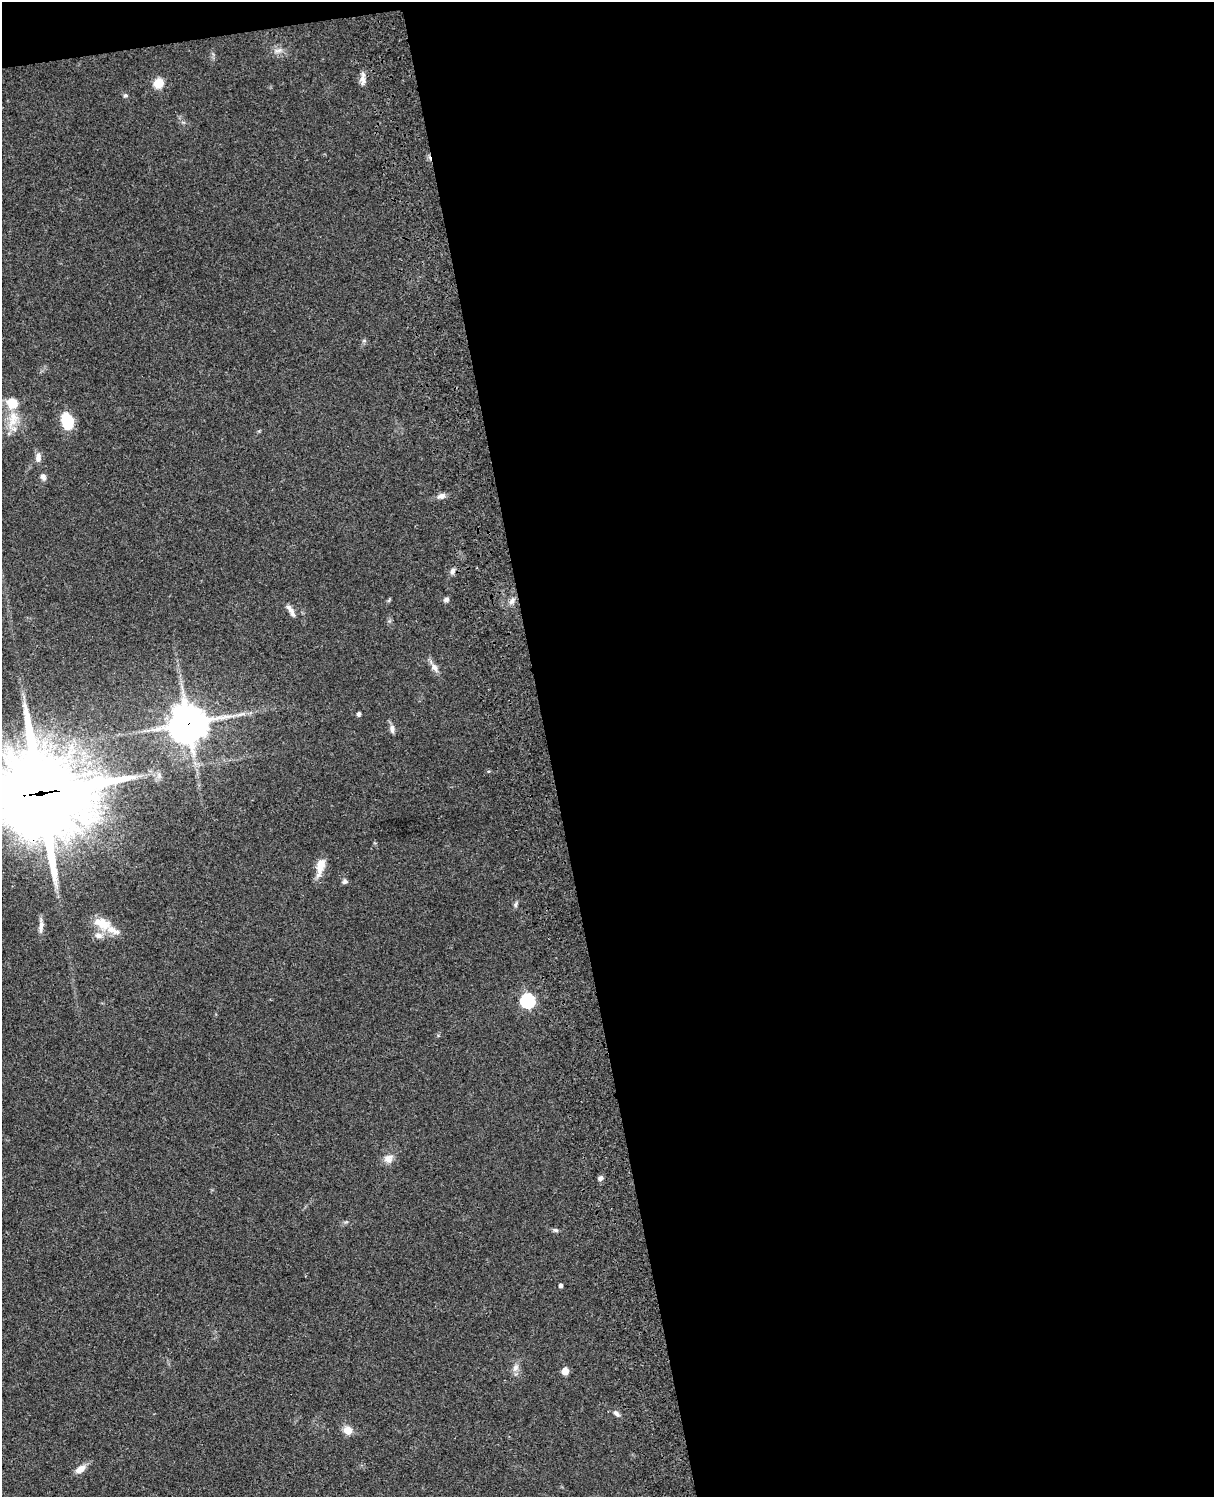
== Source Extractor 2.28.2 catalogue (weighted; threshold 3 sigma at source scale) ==
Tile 4 of 4 x 3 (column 4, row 1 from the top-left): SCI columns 3757-4968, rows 3268-4762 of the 5087 x 4926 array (HDU 1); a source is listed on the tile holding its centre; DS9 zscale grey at full resolution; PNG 1216 x 1499 px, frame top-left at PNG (2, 2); no overlay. Shown black and unused: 56% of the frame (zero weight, under 3 of 4 exposures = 6% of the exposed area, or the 3 px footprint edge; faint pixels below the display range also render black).
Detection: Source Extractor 2.28.2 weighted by HDU 2 'WHT'; one run over the whole footprint, this tile lists its part. Background 0.0955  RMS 0.0063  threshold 0.0283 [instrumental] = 3 sigma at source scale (4.5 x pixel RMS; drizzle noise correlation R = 1.50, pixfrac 1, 0.05/0.05 arcsec/px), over >= 5 px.
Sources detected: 40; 1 long thin detection or spike segment (spike, bleed or trail) — not listed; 4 inside a brighter listed object's ellipse — not listed separately; the other 35 listed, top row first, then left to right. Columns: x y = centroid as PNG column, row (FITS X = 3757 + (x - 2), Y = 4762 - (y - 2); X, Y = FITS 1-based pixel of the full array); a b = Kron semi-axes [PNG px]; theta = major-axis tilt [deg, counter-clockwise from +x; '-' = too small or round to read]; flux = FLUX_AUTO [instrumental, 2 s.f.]
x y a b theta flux
278 50 12 6 11 2.7
363 79 19 6 88 3.5
158 83 6 5 - 25
125 95 6 5 - 1
364 341 6 4 0 0.87
13 417 16 15 - 11
67 421 16 11 -78 21
9 433 6 4 18 1.1
38 457 13 7 88 3.2
43 477 8 7 - 2.3
441 496 10 7 10 3
453 571 9 6 67 2.2
446 600 7 5 15 1.8
512 601 12 5 56 2.6
290 609 15 7 -49 3.6
434 667 13 8 -56 3.7
359 714 4 4 - 1.7
188 723 13 13 - 1300
392 729 11 6 -82 2.4
159 775 7 5 -50 1.6
40 794 34 28 2 8400
320 866 22 9 77 9.1
345 881 7 6 - 1.5
515 904 8 5 70 1.4
102 923 26 14 -23 12
527 1000 7 6 - 100
388 1159 12 10 10 4.5
600 1178 7 6 - 1.7
556 1230 8 5 -25 1.2
561 1285 4 4 - 1.7
515 1368 11 7 70 3.4
565 1371 5 5 - 8.7
616 1413 10 6 -48 2
348 1430 10 9 - 5.8
80 1469 12 7 35 5.9
Overlapping masked pixels (flux is a lower limit): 2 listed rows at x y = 188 723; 40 794
Isophote crosses this tile's border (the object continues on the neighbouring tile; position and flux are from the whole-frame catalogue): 1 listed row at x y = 40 794